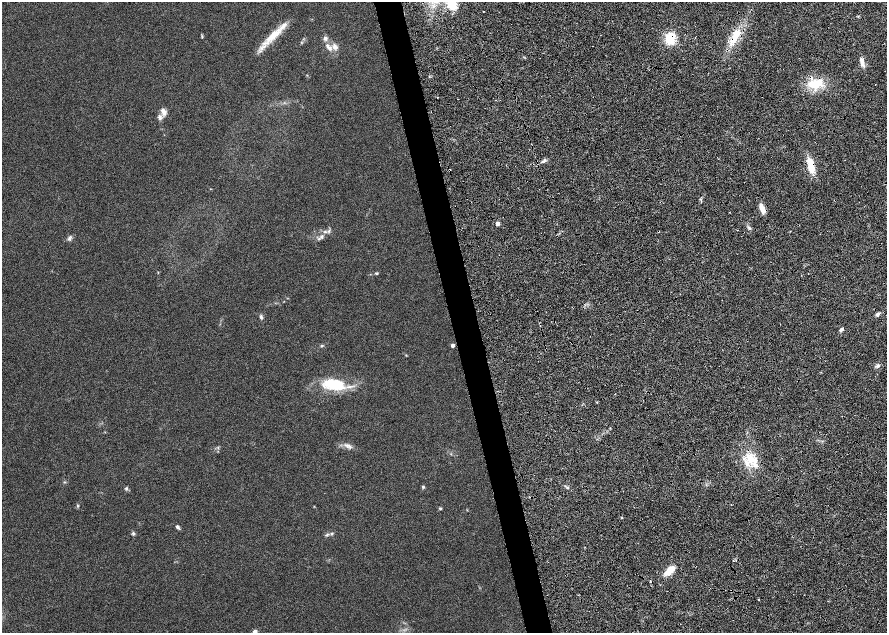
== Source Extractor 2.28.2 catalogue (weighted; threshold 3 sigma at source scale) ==
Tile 7 of 4 x 4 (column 3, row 2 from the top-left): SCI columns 3546-5314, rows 2575-3835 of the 7092 x 5198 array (HDU 1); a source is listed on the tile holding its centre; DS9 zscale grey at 2 x 2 block average (1 PNG px = mean of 2 x 2 image px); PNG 889 x 635 px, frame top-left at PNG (2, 2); no overlay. Shown black and unused: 5% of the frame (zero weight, under 4 of 8 exposures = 4% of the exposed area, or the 3 px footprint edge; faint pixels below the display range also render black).
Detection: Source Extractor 2.28.2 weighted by HDU 2 'WHT'; one run over the whole footprint, this tile lists its part. Background 0.023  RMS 0.0036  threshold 0.0146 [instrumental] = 3 sigma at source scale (4.09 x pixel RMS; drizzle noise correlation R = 1.36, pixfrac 0.8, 0.0396/0.0396 arcsec/px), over >= 5 px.
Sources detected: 54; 3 cosmic-ray / hot-pixel residue — not listed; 3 inside a brighter listed object's ellipse — not listed separately; the other 48 listed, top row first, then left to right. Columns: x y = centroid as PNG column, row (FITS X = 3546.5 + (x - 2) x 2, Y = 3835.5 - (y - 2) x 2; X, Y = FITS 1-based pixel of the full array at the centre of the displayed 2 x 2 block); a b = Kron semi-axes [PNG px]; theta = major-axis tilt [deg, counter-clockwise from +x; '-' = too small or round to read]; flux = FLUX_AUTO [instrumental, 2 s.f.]
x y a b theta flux
452 4 9 5 -65 23
484 11 2 2 - 0.22
273 35 32 8 42 13
202 37 3 2 - 0.4
735 37 18 8 62 13
325 38 6 6 - 1.9
670 38 13 9 79 14
695 38 2 2 - 0.31
327 46 8 4 -77 1.8
335 47 9 7 -46 3
862 63 8 4 -66 2.7
815 84 21 11 12 16
437 97 2 2 - 0.94
164 112 11 6 -63 3.3
160 117 7 5 -67 2.1
543 161 5 4 - 1.5
811 165 21 7 -79 11
762 209 15 5 -68 4.9
498 224 3 3 - 4.7
749 228 5 3 - 1.1
325 232 5 3 - 1.1
322 237 5 4 - 1.1
69 239 6 4 -35 1.3
158 272 3 2 - 0.3
376 273 4 3 - 0.72
284 301 3 2 - 0.25
878 314 6 4 27 1.5
261 317 7 4 -75 1.2
841 329 5 3 - 1.6
453 345 3 2 - 2.7
321 346 5 3 - 0.71
878 365 5 4 - 1.6
334 384 29 14 -10 23
348 446 12 5 -19 3
750 459 14 9 -37 12
423 487 4 4 - 0.86
126 488 4 4 - 0.89
78 506 4 3 - 0.58
440 508 3 3 - 0.81
622 517 3 2 - 0.5
177 527 6 4 -46 1.4
133 533 5 4 - 1.1
332 533 4 3 - 0.73
326 535 4 3 - 0.71
670 570 13 6 45 8.4
650 581 2 2 - 0.39
758 600 2 2 - 0.64
254 632 6 4 43 1.8
Overlapping masked pixels (flux is a lower limit): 3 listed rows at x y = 735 37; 670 38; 811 165
Isophote crosses this tile's border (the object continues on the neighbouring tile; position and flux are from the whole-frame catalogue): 2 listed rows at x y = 452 4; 254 632
Diffuse or blended objects may show on this block-average render without a row.